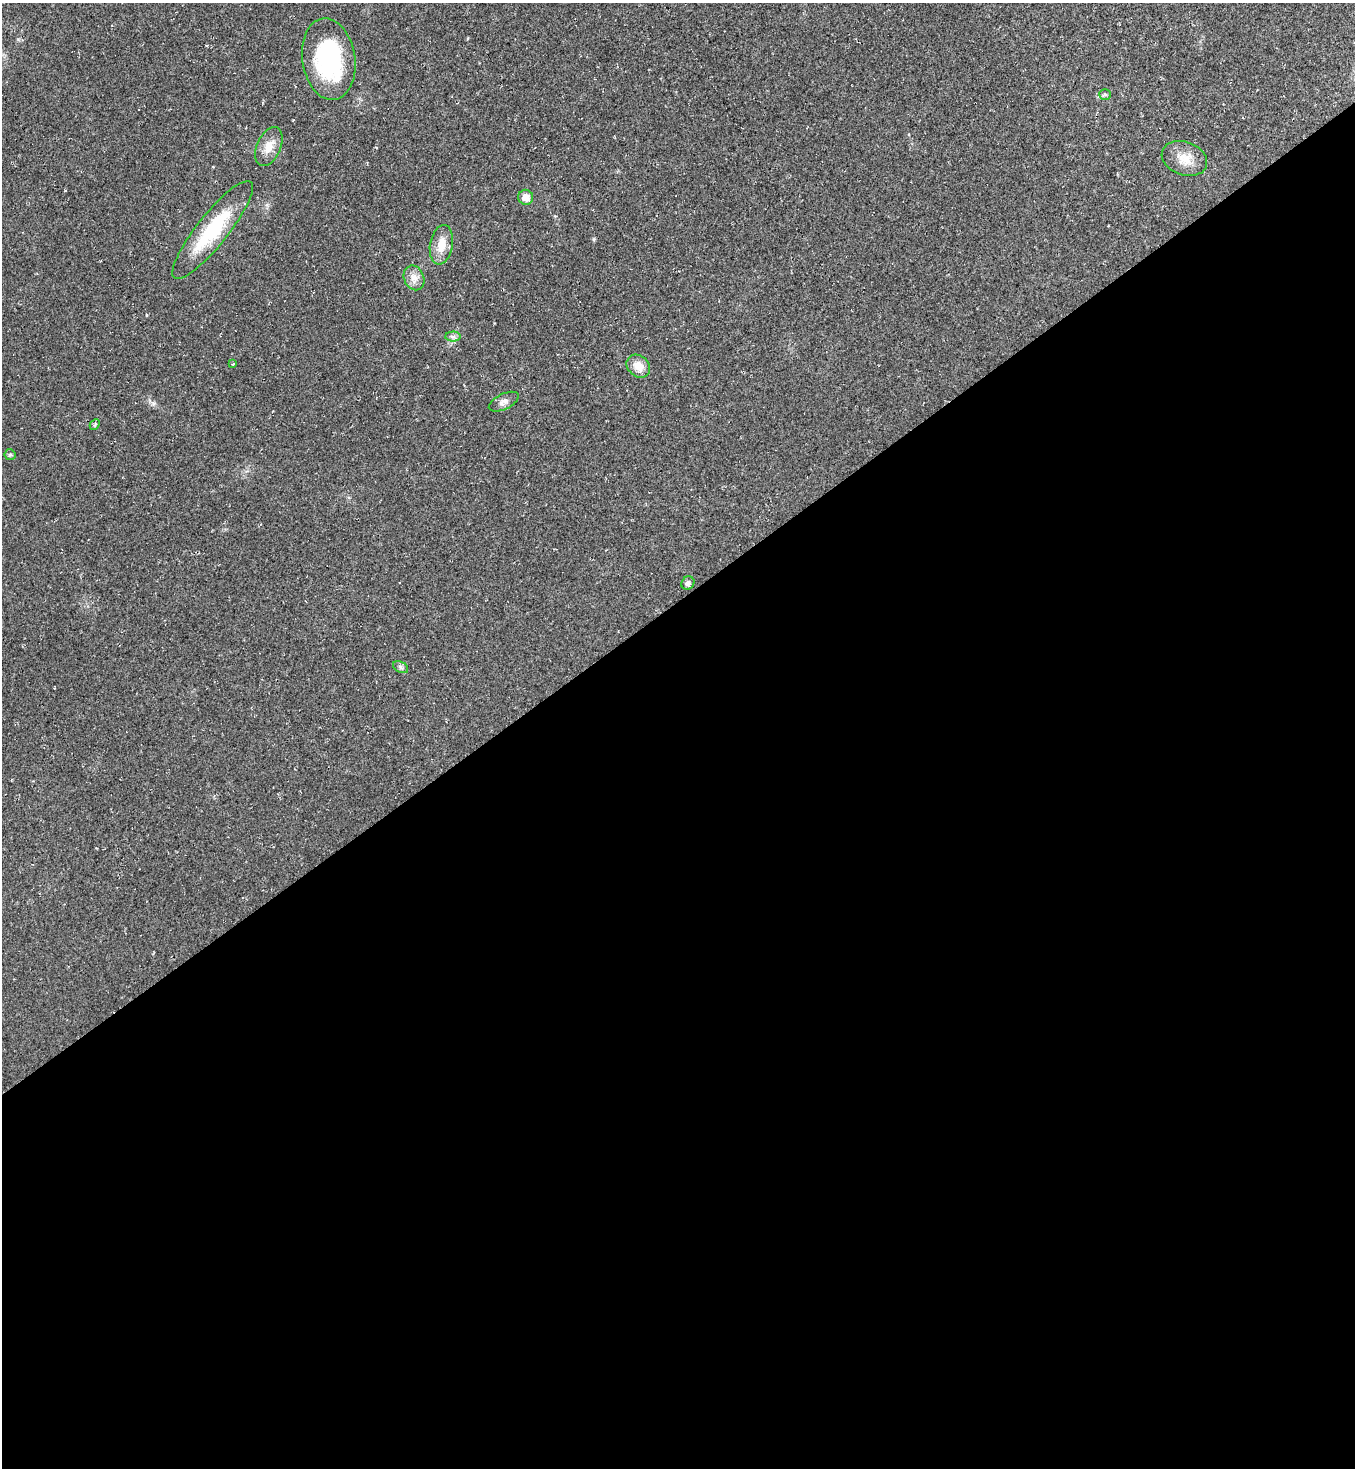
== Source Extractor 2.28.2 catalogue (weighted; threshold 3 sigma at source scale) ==
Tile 15 of 4 x 4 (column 3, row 4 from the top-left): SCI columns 2861-4213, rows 5-1470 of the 5861 x 5867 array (HDU 1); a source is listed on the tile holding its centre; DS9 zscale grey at full resolution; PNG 1357 x 1470 px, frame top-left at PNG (2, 3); each listed source drawn as its Kron ellipse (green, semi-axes under 4 px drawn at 4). Shown black and unused: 59% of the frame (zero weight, under 2 of 3 exposures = <1% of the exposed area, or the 3 px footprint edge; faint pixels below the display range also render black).
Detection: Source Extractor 2.28.2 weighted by HDU 2 'WHT'; one run over the whole footprint, this tile lists its part. Background 0.0314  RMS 0.0062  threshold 0.0279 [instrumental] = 3 sigma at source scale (4.5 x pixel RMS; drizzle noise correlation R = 1.50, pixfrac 1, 0.05/0.05 arcsec/px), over >= 5 px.
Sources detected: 18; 2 cosmic-ray / hot-pixel residue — neither listed nor drawn; the other 16 listed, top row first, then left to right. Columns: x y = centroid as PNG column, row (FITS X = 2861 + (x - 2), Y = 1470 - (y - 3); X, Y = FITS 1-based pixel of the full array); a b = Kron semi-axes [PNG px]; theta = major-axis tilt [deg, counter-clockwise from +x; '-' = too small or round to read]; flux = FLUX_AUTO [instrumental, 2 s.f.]
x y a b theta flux
329 59 41 26 -81 69
1105 94 6 5 - 0.95
269 147 21 12 65 7.9
1184 159 23 16 -20 11
526 197 7 7 - 5.9
213 230 61 15 51 40
441 245 20 11 80 9.6
414 278 13 10 -67 4.9
453 337 7 5 0 1.7
233 364 3 3 - 0.48
638 366 13 10 -43 7.2
504 402 16 7 25 3.3
95 424 6 4 46 0.86
10 455 5 5 - 1.1
688 583 7 6 - 2
401 667 8 5 -28 1.4
Unlisted compact peaks at least as high as the median listed source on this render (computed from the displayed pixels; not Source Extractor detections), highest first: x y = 153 403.